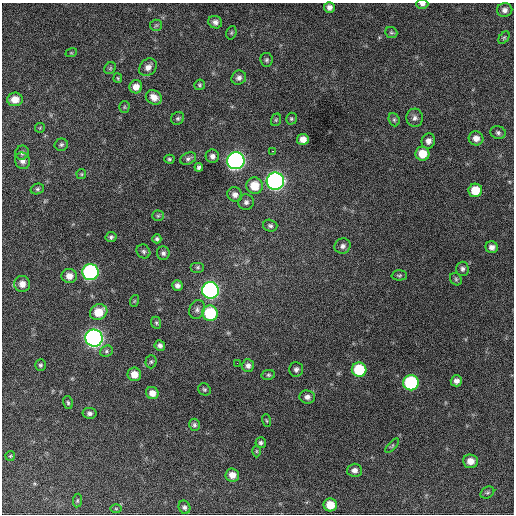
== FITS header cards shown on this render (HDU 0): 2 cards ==
NAXIS1  =                  512 / Axis length
NAXIS2  =                  512 / Axis length

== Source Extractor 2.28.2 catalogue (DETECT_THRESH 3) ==
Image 512 x 512 px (HDU 0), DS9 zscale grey, 1 PNG px = 1 image px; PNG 516 x 516 px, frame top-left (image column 1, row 512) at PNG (2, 3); each listed source drawn as its Kron ellipse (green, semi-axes under 4 px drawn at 4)
Background 637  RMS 25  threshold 75.4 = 3 sigma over >= 5 px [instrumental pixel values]
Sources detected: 100; all 100 listed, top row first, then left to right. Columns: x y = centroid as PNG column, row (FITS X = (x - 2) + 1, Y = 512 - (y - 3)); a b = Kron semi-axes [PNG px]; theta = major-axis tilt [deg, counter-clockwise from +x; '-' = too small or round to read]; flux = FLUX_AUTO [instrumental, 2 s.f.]
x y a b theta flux
422 4 6 4 1 4800
329 7 5 5 - 7100
505 10 8 7 - 7200
215 22 7 6 - 6900
156 25 6 5 - 3100
231 33 7 5 72 2800
391 33 6 5 - 2800
504 38 7 4 53 2300
71 53 6 3 17 1600
267 60 7 6 - 3700
148 67 10 7 45 11000
110 68 6 5 - 2600
118 78 5 4 - 1900
239 78 7 7 - 6100
200 85 5 5 - 2600
136 87 6 6 - 13000
154 97 8 7 - 13000
15 99 7 7 - 18000
124 107 5 5 - 2300
178 118 7 6 - 3300
415 118 9 8 - 6700
291 119 6 5 - 2800
276 120 6 5 - 2600
394 120 7 5 -69 3300
40 128 5 5 - 2000
498 133 8 6 -17 4300
476 138 7 7 - 11000
303 139 6 5 - 12000
428 141 7 7 - 8200
61 145 6 6 - 3500
273 151 3 2 - 4600
22 153 7 7 - 5100
422 154 7 7 - 29000
212 156 7 6 - 7200
188 158 8 5 25 4500
169 159 5 4 - 2500
22 161 8 7 - 8000
236 161 8 8 - 650000
199 167 4 4 - 4000
81 174 5 4 - 2100
275 181 9 8 - 670000
254 186 8 8 - 33000
37 189 7 5 15 3600
475 190 7 7 - 32000
235 195 7 7 - 7500
246 202 8 7 - 5700
158 216 5 5 - 2600
270 226 7 6 - 4300
111 237 5 5 - 3300
157 239 4 4 - 3500
342 246 8 7 - 6400
492 247 6 6 - 7600
143 251 7 6 - 3800
163 253 7 6 - 4700
198 267 7 5 0 3100
462 269 7 6 - 4800
91 272 8 8 - 340000
399 275 8 5 3 3100
69 276 7 7 - 13000
456 279 7 5 -48 2600
22 284 8 8 - 13000
177 286 5 5 - 6400
210 290 8 8 - 530000
134 301 6 4 71 1800
197 310 10 7 70 6000
99 312 9 7 28 31000
210 313 8 7 - 94000
156 323 6 5 - 2700
94 338 8 8 - 790000
160 346 5 5 - 5400
106 351 7 5 24 3600
151 362 6 5 - 2900
237 363 2 2 - 7000
40 365 6 5 - 3100
248 366 6 6 - 6300
296 369 7 7 - 5300
359 370 7 7 - 69000
134 374 7 6 - 17000
268 375 7 5 12 3000
456 381 6 5 - 7100
411 383 8 7 - 200000
204 389 6 5 - 3000
152 393 6 6 - 13000
307 397 8 6 -6 7000
68 403 6 5 - 2700
89 413 7 5 -9 5000
267 421 6 3 -71 1800
194 425 6 5 - 3600
261 443 5 5 - 3900
392 446 9 4 47 2400
256 451 6 4 -89 2300
10 456 5 4 - 1900
470 461 7 7 - 14000
354 470 7 6 - 7200
232 475 7 6 - 14000
487 492 7 5 33 3200
77 501 7 4 83 2500
330 505 6 6 - 28000
184 507 7 5 -65 4200
116 509 6 4 -1 1800
At the frame edge (FLAGS 8, measured only in part): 1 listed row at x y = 422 4